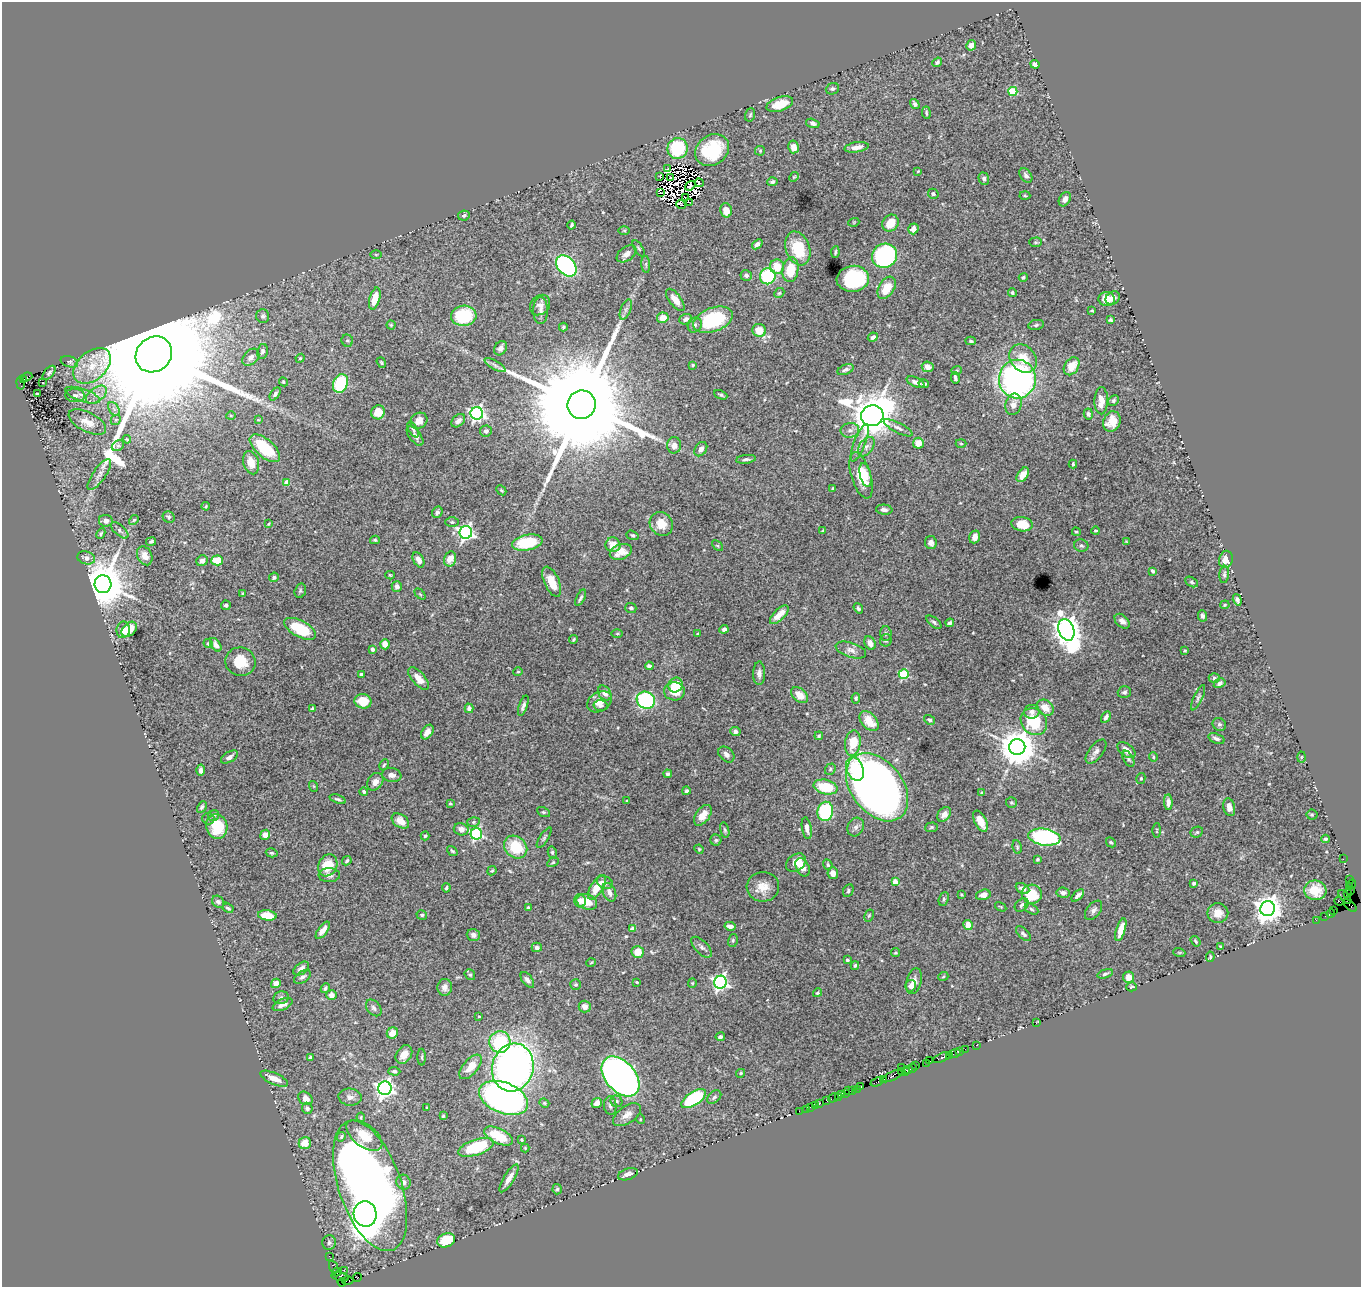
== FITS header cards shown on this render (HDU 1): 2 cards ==
NAXIS1  =                 1359
NAXIS2  =                 1285

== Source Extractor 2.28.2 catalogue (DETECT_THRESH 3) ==
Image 1359 x 1285 px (HDU 1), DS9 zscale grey, 1 PNG px = 1 image px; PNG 1363 x 1289 px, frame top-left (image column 1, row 1285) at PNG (2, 2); each listed source drawn as its Kron ellipse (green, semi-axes under 4 px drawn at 4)
Background 2.06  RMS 0.031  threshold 0.0934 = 3 sigma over >= 5 px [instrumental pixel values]
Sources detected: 525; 8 with non-positive FLUX_AUTO (blend fragments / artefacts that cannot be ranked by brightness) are neither listed nor drawn; of the other 517, the 500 brightest by FLUX_AUTO listed and drawn (17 fainter detections omitted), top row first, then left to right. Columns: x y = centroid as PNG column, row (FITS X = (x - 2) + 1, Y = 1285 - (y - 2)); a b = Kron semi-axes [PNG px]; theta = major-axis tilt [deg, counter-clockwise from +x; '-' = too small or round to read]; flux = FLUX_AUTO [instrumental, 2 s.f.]
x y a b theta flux
971 45 5 5 - 12
937 62 5 4 - 4.4
1035 64 5 4 - 7
832 89 7 5 22 4.2
1013 91 4 4 - 94
780 104 14 7 18 39
915 104 5 4 - 5.4
926 113 6 3 -85 3.2
750 115 7 5 72 3.6
813 123 7 4 -16 6.1
794 147 6 5 - 17
857 147 12 5 9 17
678 148 10 10 - 110
712 150 18 15 36 100
760 151 5 5 - 2.5
668 169 2 2 - 2.2
918 171 3 2 - 1.9
660 176 3 2 - 2.2
1026 176 8 5 -53 6.4
670 177 2 2 - 3.2
794 177 5 4 - 2.4
984 179 6 5 - 5.8
772 182 5 4 - 5.4
699 183 4 2 - 6.2
690 186 5 2 - 3.3
660 192 2 2 - 1.9
933 194 5 5 - 6
1025 196 5 3 - 2.1
685 197 2 2 - 2.9
1065 199 8 5 59 9.6
689 202 4 2 - 3.1
681 204 5 4 - 4.2
726 210 7 5 -77 25
464 215 6 5 - 5.6
854 222 5 3 - 1.7
890 223 9 7 50 36
572 225 4 3 - 3.2
913 229 5 5 - 13
624 230 6 4 0 3.1
1035 242 6 4 0 3.2
757 244 6 4 39 8.6
639 248 9 4 -57 3.2
798 248 17 12 -71 73
835 252 6 3 84 3.2
626 254 11 7 36 12
376 255 5 3 - 2.1
884 256 13 12 - 360
646 264 8 3 -85 3.9
566 266 12 8 -47 340
777 267 7 7 - 34
790 270 12 8 81 58
746 275 5 5 - 5
768 276 8 8 - 190
1023 277 4 4 - 3.3
853 279 16 13 5 190
887 288 12 7 58 46
779 293 6 4 43 2.7
1012 293 4 4 - 3.2
1113 298 8 6 38 9.4
375 299 11 5 75 38
1107 299 8 7 - 31
675 300 13 6 -53 18
540 305 11 9 46 11
541 310 13 7 -90 12
626 310 10 5 69 6.9
1092 311 3 3 - 2.1
263 316 7 6 - 5.1
464 316 12 10 3 120
663 318 6 5 - 23
686 319 6 5 - 7.9
713 320 21 12 20 150
1110 320 4 3 - 3.5
391 325 4 4 - 2.6
695 325 8 7 - 6.2
1036 325 8 5 11 3.6
563 327 4 4 - 2.8
759 330 7 6 - 34
873 337 5 4 - 9.5
347 341 6 5 - 4
971 341 5 4 - 3.1
500 348 8 6 54 8.8
262 351 7 5 79 6.4
154 354 19 17 40 140000
251 357 10 7 46 11
300 358 5 4 - 2.4
1023 358 15 12 -48 40
69 362 9 5 -16 5.2
381 363 6 3 -53 2.3
495 365 12 4 -30 7.3
693 365 4 3 - 3
92 366 21 14 40 58
1072 366 10 7 57 35
928 367 6 5 - 16
846 370 9 5 23 7.6
956 370 5 4 - 2.9
49 373 8 4 50 4.4
26 377 6 2 20 250
955 378 6 3 -79 5.2
24 379 3 3 - 200
1017 379 19 18 - 630
42 382 3 2 - 5.8
283 382 5 4 - 2.5
916 382 10 4 -25 8.8
20 383 6 3 -80 220
340 384 10 7 69 110
924 384 5 3 - 4.8
37 394 3 2 - 1.9
275 394 7 4 54 4.9
75 395 10 6 -7 7.5
82 395 18 6 -19 15
96 395 12 7 37 14
721 395 7 3 -24 3.6
1101 401 13 6 89 23
1113 401 6 5 - 4.5
1013 404 11 8 74 15
582 405 14 14 - 99000
114 409 8 5 -56 6.6
378 412 7 6 - 31
477 413 6 6 - 530
1088 414 5 4 - 4.7
231 416 5 3 - 2.2
872 416 11 10 - 7300
116 420 5 4 - 2.8
258 420 4 3 - 1.7
419 421 9 7 36 17
458 421 8 5 44 8.5
1112 421 10 8 65 27
87 422 20 9 -27 28
898 428 16 5 -27 9.3
413 429 8 4 -62 4.9
850 430 9 7 10 11
486 431 6 5 - 6.6
415 436 11 5 -53 7.9
127 439 4 3 - 1.8
860 443 20 5 68 14
918 443 5 5 - 24
961 443 5 3 - 2.3
674 445 8 7 - 13
118 446 6 5 - 3.1
866 447 11 7 56 9.1
265 448 18 9 -41 87
701 449 8 5 55 8.5
746 459 10 4 7 5.2
251 463 12 8 -74 25
1073 464 4 3 - 3.5
99 475 18 6 56 13
861 475 24 9 -73 47
866 475 12 5 -77 20
1023 475 8 5 56 19
287 482 4 4 - 36
833 489 3 3 - 3.1
501 490 5 3 - 2.7
206 506 4 3 - 2
884 510 8 5 -6 7.8
437 512 6 5 - 6.1
169 517 6 5 - 3.9
134 520 5 4 - 2.9
106 521 7 6 - 9.2
452 522 7 5 0 3.6
269 524 3 2 - 2
661 524 12 11 - 28
1022 524 11 7 -10 37
120 530 11 5 -42 5.5
823 531 3 3 - 2.6
1096 531 4 3 - 2.6
466 532 6 6 - 620
1076 532 4 3 - 2.4
101 533 5 4 - 3.3
632 535 6 4 -19 3.3
975 537 6 5 - 14
375 540 5 4 - 2.9
151 541 5 4 - 3.3
1126 542 4 3 - 1.9
527 543 15 8 11 100
931 543 6 6 - 9.1
613 545 7 7 - 25
717 546 6 4 -45 2.8
1081 546 7 6 - 5
621 552 11 7 20 25
145 556 10 7 -62 16
86 558 9 6 -17 10
450 559 8 6 76 22
1226 559 9 7 76 22
217 560 6 5 - 46
418 560 8 5 -62 14
202 561 6 5 - 7.9
1153 571 4 3 - 3.7
1224 574 8 5 85 4.9
390 575 5 3 - 2.2
274 577 5 4 - 4
552 582 16 7 -66 33
1191 582 7 4 -28 4.6
103 584 9 8 - 9700
397 586 5 5 - 8
300 591 7 5 74 3.5
243 593 3 2 - 2
420 594 6 4 -45 2.6
581 598 9 3 64 4.8
1237 600 6 4 -72 7.2
226 605 5 5 - 4.3
1225 605 5 4 - 2.3
631 608 5 5 - 3.9
858 608 5 4 - 4.4
779 615 12 5 45 31
1202 616 6 4 -85 5.7
1122 621 9 6 -43 10
934 622 9 4 -37 4.7
950 623 4 3 - 5.8
129 629 9 6 44 43
300 629 17 8 -28 84
724 629 4 4 - 6.8
123 630 8 6 81 13
1066 630 11 7 -70 2800
886 633 7 5 -88 4.9
617 634 6 4 1 2.1
698 634 3 2 - 2
573 640 4 3 - 2.9
886 640 6 6 - 4.9
208 643 5 3 - 2.4
870 643 7 5 -62 12
385 644 5 5 - 17
216 645 7 4 -56 8.5
372 649 4 3 - 6.7
851 650 16 7 -18 13
1185 651 3 3 - 2.2
240 662 15 14 - 46
649 666 4 4 - 6.4
518 672 5 4 - 2.3
759 673 11 6 89 9.4
904 674 5 5 - 120
361 675 4 4 - 4.9
1214 678 5 4 - 3.7
419 679 14 6 -49 21
1220 683 6 4 31 5.7
675 685 7 7 - 29
674 691 10 9 - 61
1124 692 7 5 17 5.5
605 693 8 6 -56 13
800 695 9 6 -40 25
856 698 5 4 - 3.3
1198 698 14 4 66 5.6
646 700 9 8 - 290
363 701 8 7 - 40
599 702 13 9 32 20
523 706 11 4 71 7.5
600 706 7 5 4 6.7
469 708 5 4 - 6.2
1045 708 9 7 -39 26
312 709 4 3 - 3.3
1032 712 8 7 - 10
1106 717 6 4 61 7
930 720 6 4 -32 4.7
869 721 11 7 -47 35
1034 722 14 12 -49 100
1219 724 7 6 - 5.1
427 732 8 5 54 16
735 732 5 4 - 7.6
819 736 4 3 - 2.6
1216 739 8 5 -20 8.2
853 743 13 7 82 49
1017 747 8 8 - 5800
1126 750 10 6 -38 17
1096 751 14 7 52 11
726 754 9 6 -44 9.5
229 757 9 5 30 11
1153 757 5 4 - 2.8
1301 757 5 3 - 2.1
1128 759 9 4 -61 4.5
384 765 6 3 64 3
830 769 6 5 - 3.3
855 769 12 8 -67 64
201 770 5 3 - 6.8
668 774 4 4 - 5.1
392 775 10 7 -9 9.4
1141 778 5 4 - 2.8
375 782 9 7 55 13
313 786 5 3 - 1.8
825 787 12 7 -12 75
877 787 38 26 -52 1800
686 791 4 4 - 4.6
364 792 4 3 - 3.9
982 793 4 4 - 3.2
338 799 8 3 -19 4.4
627 801 3 2 - 1.7
1168 802 8 4 -87 10
1011 803 5 5 - 3.3
450 804 3 3 - 2.5
202 807 6 4 61 3.8
1229 807 9 6 -75 15
825 811 10 8 79 150
543 812 7 4 -26 3.3
944 814 8 6 52 15
703 815 12 7 54 23
1312 815 5 5 - 2.8
214 816 6 5 - 5.1
208 818 6 6 - 4.2
400 821 9 6 -34 24
980 821 11 5 -63 23
473 822 6 5 - 3.8
217 827 12 10 -77 59
856 827 10 8 63 8.3
931 827 6 5 - 3.1
807 828 11 4 -80 9.4
461 829 7 6 - 9.4
725 830 8 4 -76 3.6
1157 831 7 3 88 2.1
1197 832 6 5 - 3.5
476 834 6 5 - 330
265 835 5 5 - 15
425 836 4 3 - 3.1
1044 837 16 8 -9 320
544 838 12 3 58 3.7
1326 839 4 3 - 3.3
716 840 5 5 - 3.6
1111 842 5 4 - 3.1
516 847 12 10 -41 73
1017 847 7 4 -82 3.5
699 849 5 4 - 2.2
452 851 6 4 -35 3.5
552 852 6 4 -76 3.2
272 853 6 4 -15 3.5
1037 859 3 3 - 2.5
1343 859 2 2 - 42
347 861 5 3 - 3.6
553 862 6 4 29 2.4
796 863 11 8 37 26
328 865 11 9 61 49
828 865 5 4 - 3.8
803 867 10 6 -63 20
492 871 5 3 - 2.5
833 873 6 5 - 11
329 875 10 7 2 7.9
1350 880 3 2 - 44
605 882 8 6 -23 7.8
895 882 4 4 - 28
1194 883 4 3 - 4.7
1352 884 4 2 - 190
1350 886 4 2 - 170
597 887 14 6 58 38
763 887 16 15 - 28
446 888 4 3 - 3
1022 889 7 5 -26 10
1315 890 11 10 - 33
1350 890 3 2 - 77
848 891 7 5 63 3.9
609 892 9 6 -66 13
1063 893 6 5 - 8.4
1347 893 3 2 - 64
1032 894 10 9 - 68
961 895 3 2 - 2.2
983 895 7 5 15 9.6
1078 895 8 4 45 8.3
1345 897 8 3 -50 160
944 899 7 4 70 4
580 901 6 5 - 14
1339 901 5 3 - 120
218 902 7 5 -42 5.6
587 902 11 7 -20 36
1022 905 8 5 43 6.3
1350 906 8 3 -41 120
1001 907 6 3 -31 2.2
228 908 5 3 - 3.7
528 908 3 3 - 3.6
1031 909 7 4 -29 4.3
1268 909 7 7 - 2600
1094 910 11 6 52 7.7
1334 911 2 2 - 110
1218 913 10 10 - 20
1331 914 4 3 - 460
267 915 9 5 -7 40
422 915 5 5 - 3.6
869 916 6 4 62 3
1325 916 2 2 - 63
1316 920 2 2 - 93
968 925 5 4 - 30
730 926 5 3 - 11
633 929 4 4 - 17
323 930 10 4 54 17
1121 930 12 4 73 26
1023 934 9 5 -45 5.8
473 935 6 6 - 9.6
733 940 6 5 - 3.5
1196 941 6 3 -54 3
1220 946 4 3 - 1.9
537 947 5 4 - 5.7
701 947 13 6 -46 8.8
638 952 6 6 - 28
1179 952 6 4 -19 2.4
895 953 4 4 - 3
1210 957 5 3 - 3
847 960 4 3 - 3.2
591 963 5 3 - 1.9
855 966 4 4 - 3.4
301 969 9 5 38 11
1105 974 8 4 18 4.7
470 975 6 5 - 3.6
302 977 9 5 35 7.2
943 977 5 3 - 1.9
1128 977 6 5 - 17
527 980 9 5 -53 7.6
914 981 13 7 75 16
637 982 4 3 - 2
720 982 6 6 - 610
276 983 5 4 - 15
692 983 4 4 - 2.5
576 984 5 5 - 3.5
911 986 5 5 - 6.8
445 987 8 7 - 12
1131 987 5 4 - 3
325 988 5 3 - 4.6
818 993 4 4 - 2.4
331 995 5 5 - 14
281 998 8 6 11 5.6
283 1004 11 5 25 14
585 1007 6 6 - 13
374 1008 9 6 -51 6.6
479 1016 3 2 - 1.7
1036 1023 3 2 - 40
392 1033 6 5 - 19
720 1037 5 3 - 5.3
500 1042 11 10 - 130
976 1045 2 2 - 85
965 1049 2 2 - 140
959 1051 2 2 - 76
954 1054 6 2 18 100
404 1055 10 7 55 22
949 1055 2 2 - 150
422 1057 8 3 -90 3
310 1058 4 3 - 5.3
942 1058 10 3 22 390
930 1061 3 2 - 42
927 1063 3 2 - 100
916 1066 3 3 - 36
470 1067 15 7 49 27
513 1067 24 20 75 1100
901 1067 2 2 - 60
913 1068 4 2 - 240
909 1070 3 2 - 170
394 1071 6 4 -4 5.1
901 1072 4 2 - 430
905 1072 3 2 - 160
741 1073 4 3 - 3.6
620 1076 23 15 -49 1400
893 1076 12 3 27 1600
274 1079 15 5 -24 27
884 1079 2 2 - 46
877 1082 7 3 26 890
861 1087 4 3 - 300
385 1088 7 6 - 910
858 1089 3 2 - 250
848 1091 2 2 - 170
853 1091 3 2 - 260
845 1094 3 2 - 700
842 1095 3 3 - 240
350 1097 11 8 -6 11
714 1097 8 5 44 6
838 1097 2 2 - 220
305 1098 8 6 -37 13
504 1098 25 15 -21 960
833 1098 6 3 34 310
694 1099 14 6 34 170
616 1101 6 5 - 4.1
827 1101 3 2 - 97
544 1103 5 4 - 2.7
597 1103 5 5 - 15
819 1103 3 3 - 330
815 1105 2 2 - 59
610 1106 9 6 -84 6.2
427 1107 3 2 - 1.9
810 1107 2 2 - 120
307 1108 5 5 - 6.8
806 1109 2 2 - 34
799 1111 2 2 - 49
627 1115 16 8 35 17
443 1116 4 3 - 2.7
361 1117 5 3 - 2.6
640 1119 5 3 - 1.7
364 1135 21 11 -38 45
498 1136 16 7 -25 64
341 1137 5 4 - 3.2
522 1140 3 3 - 2.3
305 1143 6 6 - 26
476 1147 18 8 19 110
525 1148 4 4 - 2
628 1174 10 5 18 9.3
509 1178 16 5 59 19
403 1182 7 7 - 7.3
370 1186 68 31 -71 3100
557 1189 5 4 - 3.9
365 1214 13 11 -76 1200
446 1240 9 7 18 68
329 1242 7 6 - 6.1
329 1256 2 2 - 32
334 1267 6 4 -67 280
344 1270 2 2 - 39
337 1272 4 3 - 200
340 1277 9 4 -12 190
358 1277 4 3 - 1200
348 1280 6 3 -1 160
342 1282 4 3 - 290
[17 fainter detections neither listed nor drawn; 8 non-positive-flux detections neither listed nor drawn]